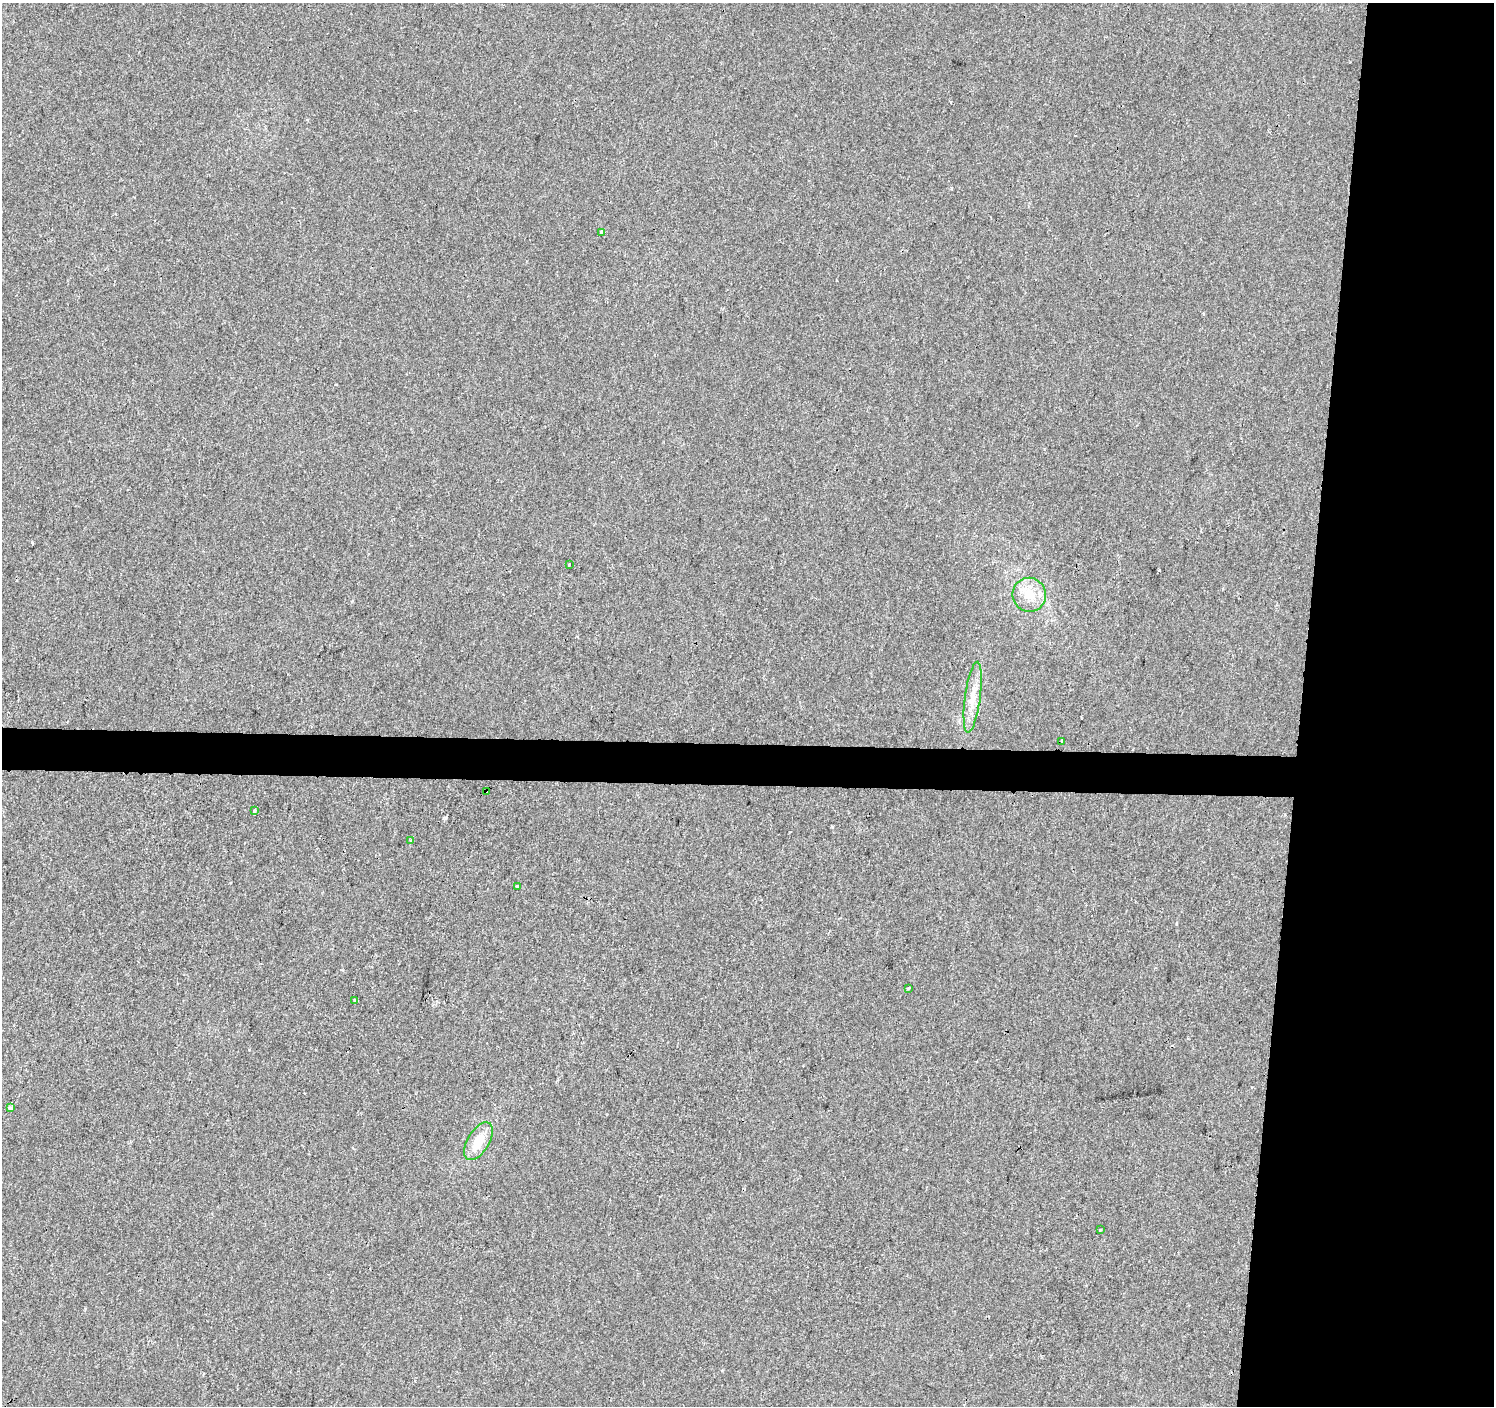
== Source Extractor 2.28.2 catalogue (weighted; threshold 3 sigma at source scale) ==
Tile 6 of 3 x 3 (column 3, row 2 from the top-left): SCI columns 2992-4483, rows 1687-3090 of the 4483 x 4722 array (HDU 1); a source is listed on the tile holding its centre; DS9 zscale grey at full resolution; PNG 1496 x 1408 px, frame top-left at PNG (2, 3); each listed source drawn as its Kron ellipse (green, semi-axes under 4 px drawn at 4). Shown black and unused: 15% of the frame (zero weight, under 2 of 3 exposures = <1% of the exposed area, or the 3 px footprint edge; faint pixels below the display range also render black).
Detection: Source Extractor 2.28.2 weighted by HDU 2 'WHT'; one run over the whole footprint, this tile lists its part. Background 0.00108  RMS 0.0048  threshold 0.0214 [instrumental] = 3 sigma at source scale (4.5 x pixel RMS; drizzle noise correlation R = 1.50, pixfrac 1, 0.0396/0.0396 arcsec/px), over >= 5 px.
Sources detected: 14; all 14 listed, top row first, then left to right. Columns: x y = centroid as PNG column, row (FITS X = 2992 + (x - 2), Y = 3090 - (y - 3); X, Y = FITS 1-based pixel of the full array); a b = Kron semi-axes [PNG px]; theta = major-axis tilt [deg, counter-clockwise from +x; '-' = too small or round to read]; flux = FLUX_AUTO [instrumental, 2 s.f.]
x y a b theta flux
602 232 4 3 - 7.1
569 564 3 3 - 1.6
1029 595 17 16 - 8.6
973 697 36 7 82 8.3
1062 742 3 3 - 0.62
486 791 4 3 - 1.6
254 811 4 3 - 0.97
410 840 4 3 - 0.81
517 887 4 3 - 3.1
908 988 3 3 - 2.5
355 1000 3 3 - 1.6
11 1108 4 3 - 2.5
478 1141 21 10 59 9.5
1100 1230 3 2 - 1.4
Overlapping masked pixels (flux is a lower limit): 1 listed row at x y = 486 791
Unlisted compact peaks at least as high as the median listed source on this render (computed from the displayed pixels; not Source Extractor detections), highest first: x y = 445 818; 832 827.